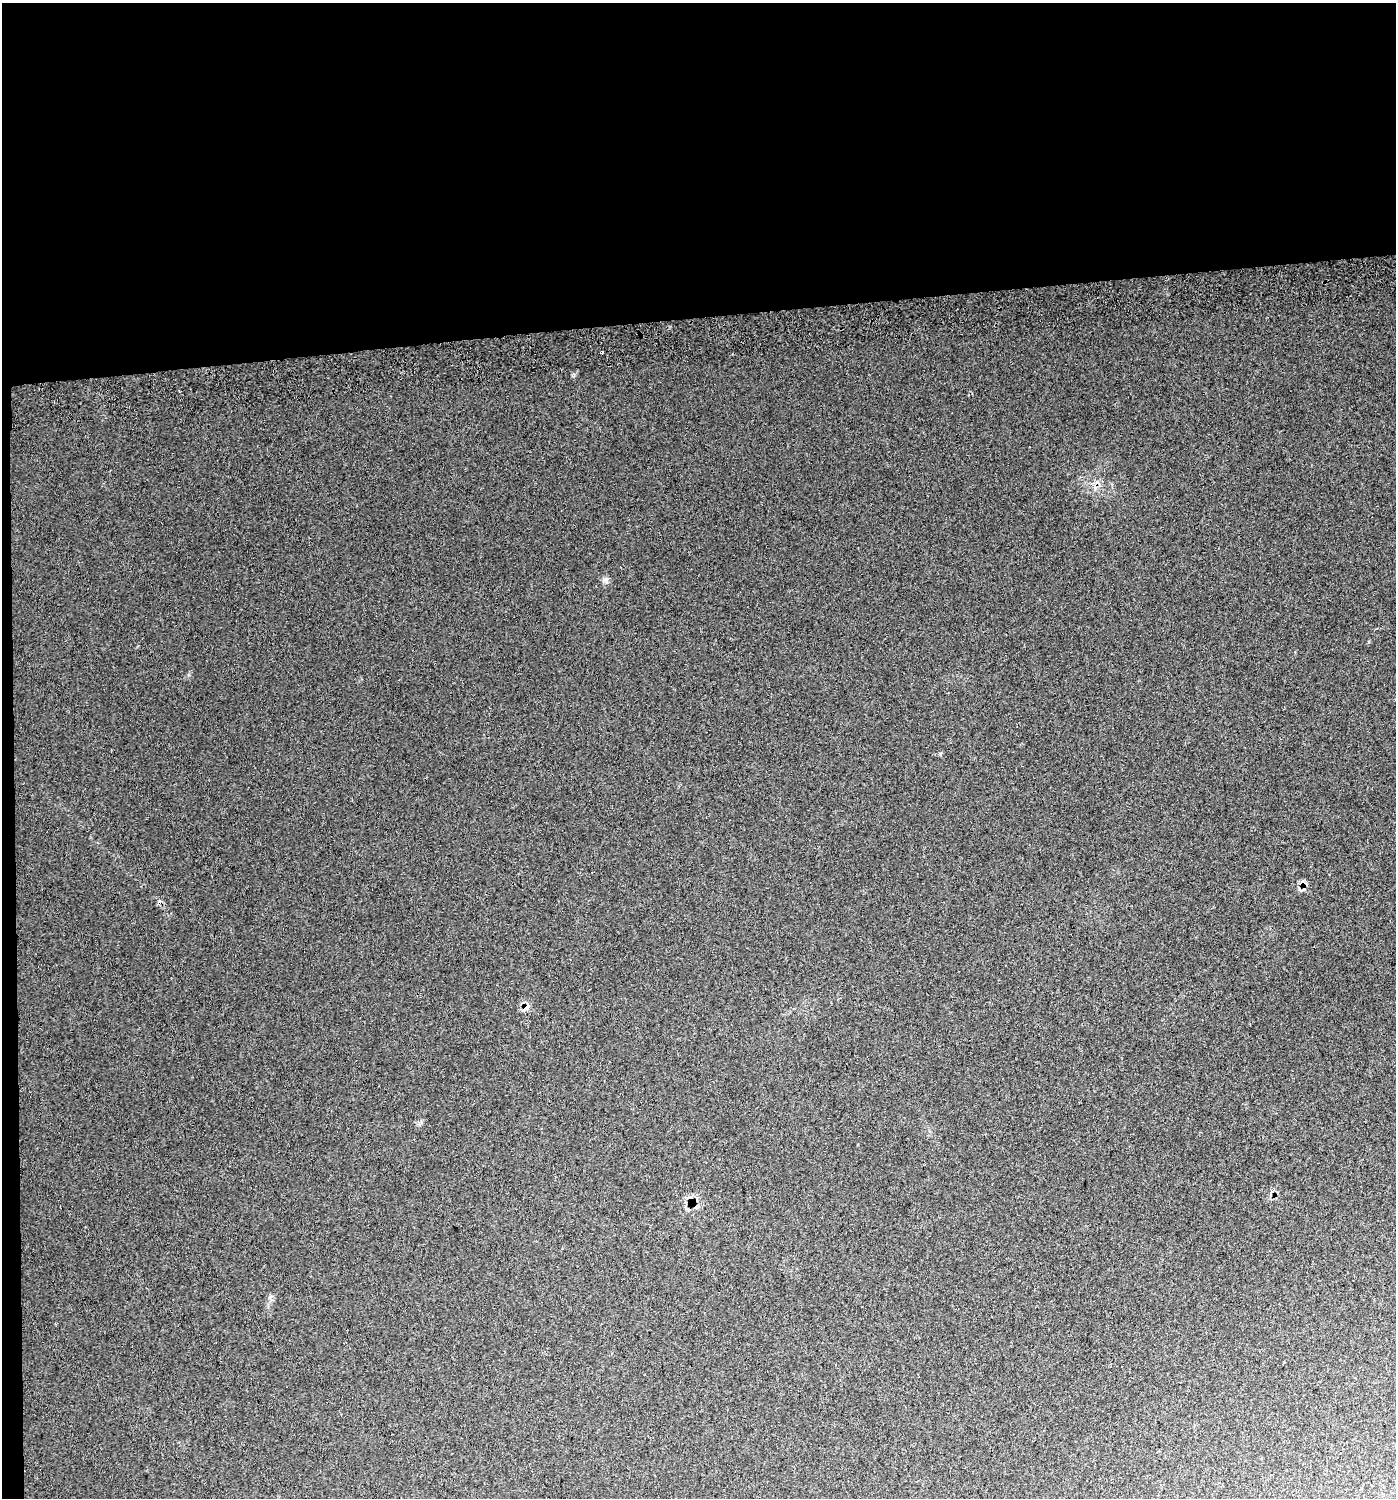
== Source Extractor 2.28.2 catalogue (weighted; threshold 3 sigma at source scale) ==
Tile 1 of 3 x 3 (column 1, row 1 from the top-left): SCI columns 46-1439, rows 3034-4529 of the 4231 x 4570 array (HDU 1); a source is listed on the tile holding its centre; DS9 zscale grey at full resolution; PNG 1398 x 1500 px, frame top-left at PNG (2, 3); no overlay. Shown black and unused: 22% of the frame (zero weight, under 2 of 3 exposures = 5% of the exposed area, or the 3 px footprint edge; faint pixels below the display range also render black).
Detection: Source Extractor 2.28.2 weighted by HDU 2 'WHT'; one run over the whole footprint, this tile lists its part. Background 0.034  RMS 0.012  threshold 0.0541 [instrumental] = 3 sigma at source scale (4.5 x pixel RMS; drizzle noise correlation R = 1.50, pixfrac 1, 0.0396/0.0396 arcsec/px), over >= 5 px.
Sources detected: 6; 3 cosmic-ray / hot-pixel residue — not listed; the other 3 listed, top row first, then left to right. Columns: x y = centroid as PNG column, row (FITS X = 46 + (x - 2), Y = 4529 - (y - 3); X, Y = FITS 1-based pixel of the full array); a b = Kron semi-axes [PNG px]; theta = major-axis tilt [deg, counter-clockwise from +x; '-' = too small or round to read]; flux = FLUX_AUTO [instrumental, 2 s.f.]
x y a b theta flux
602 353 3 2 - 1.6
606 579 9 8 - 4
526 1007 11 7 45 6.7
Overlapping masked pixels (flux is a lower limit): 1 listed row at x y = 526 1007